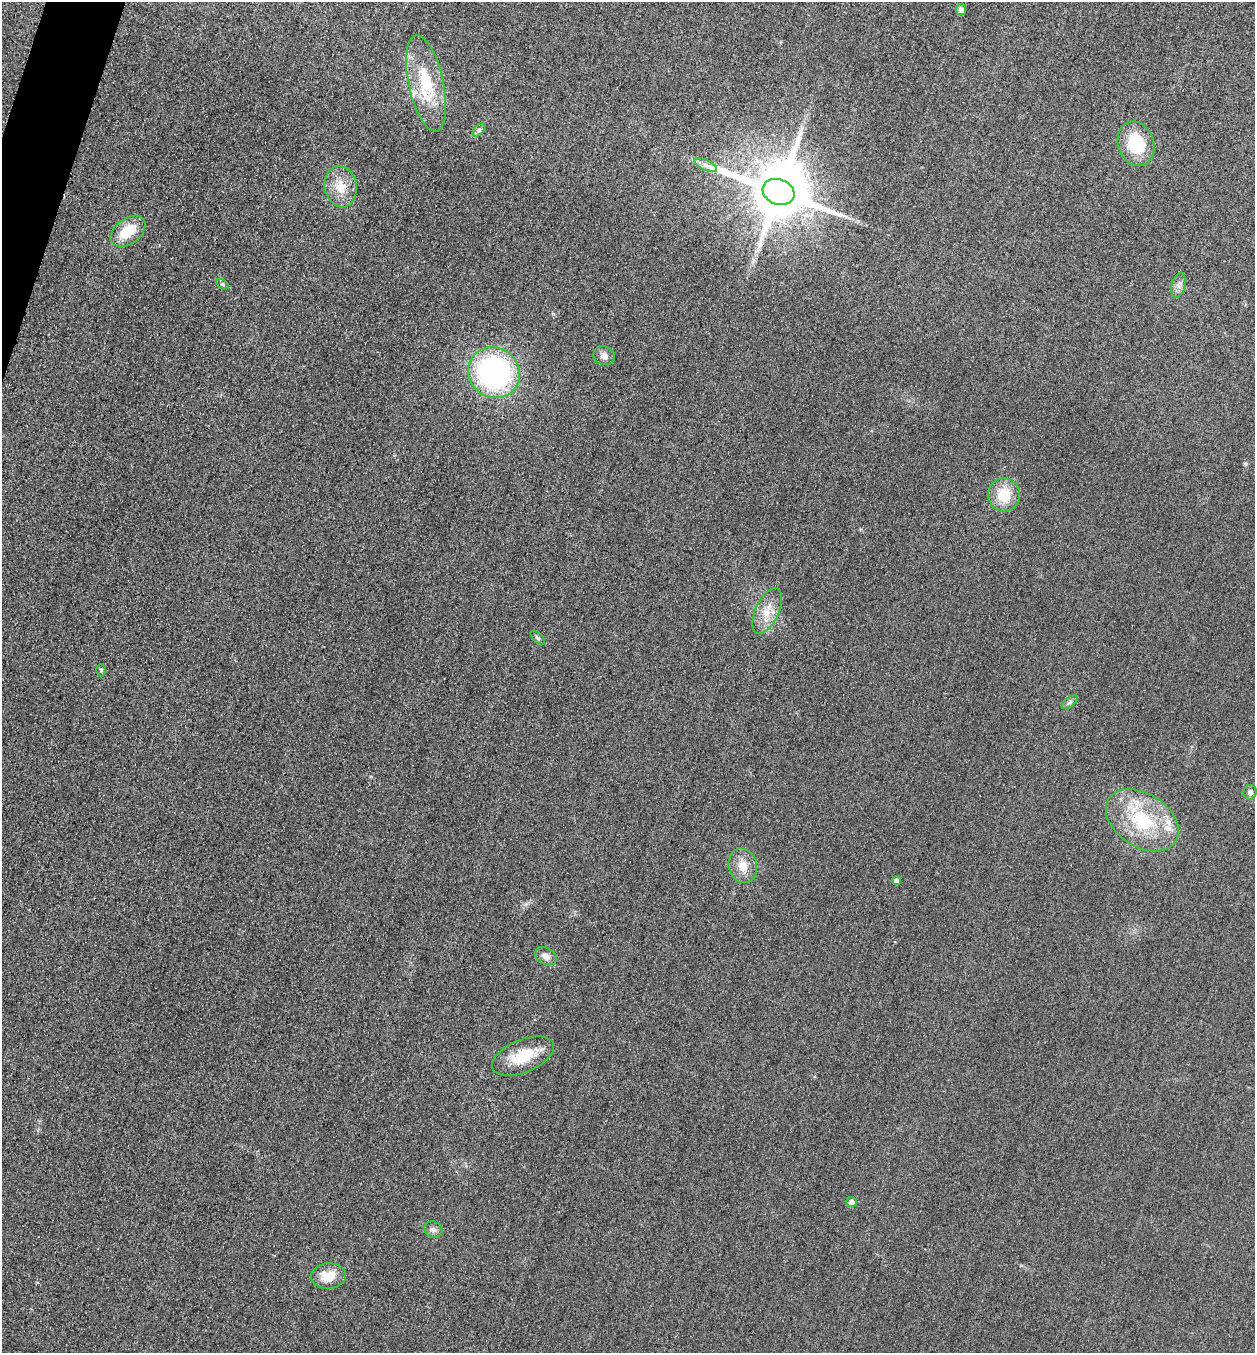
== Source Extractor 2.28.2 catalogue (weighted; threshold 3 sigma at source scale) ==
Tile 11 of 4 x 4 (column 3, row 3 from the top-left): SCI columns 2668-3920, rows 1374-2724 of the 5463 x 5449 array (HDU 1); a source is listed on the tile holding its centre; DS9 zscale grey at full resolution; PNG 1257 x 1355 px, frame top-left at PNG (2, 2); each listed source drawn as its Kron ellipse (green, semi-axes under 4 px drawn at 4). Shown black and unused: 1% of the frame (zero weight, under 3 of 4 exposures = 3% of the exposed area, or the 3 px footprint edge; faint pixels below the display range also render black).
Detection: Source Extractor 2.28.2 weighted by HDU 2 'WHT'; one run over the whole footprint, this tile lists its part. Background 0.0756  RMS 0.017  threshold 0.0756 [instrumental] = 3 sigma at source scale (4.5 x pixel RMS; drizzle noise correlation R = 1.50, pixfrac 1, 0.05/0.05 arcsec/px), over >= 5 px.
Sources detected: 29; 1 inside a brighter object's white glare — neither listed nor drawn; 2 inside a brighter listed object's ellipse — not listed separately; the other 26 listed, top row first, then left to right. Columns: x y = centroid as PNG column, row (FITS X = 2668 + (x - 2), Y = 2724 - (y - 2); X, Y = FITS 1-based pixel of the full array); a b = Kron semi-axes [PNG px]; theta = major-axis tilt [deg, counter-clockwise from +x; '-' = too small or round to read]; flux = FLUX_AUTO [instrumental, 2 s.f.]
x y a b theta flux
961 10 5 5 - 9
426 83 49 17 -78 92
479 130 8 4 46 3.8
1136 144 23 18 -70 74
706 165 12 5 -26 8.2
341 187 21 16 -80 34
778 192 16 12 -20 13000
128 231 19 12 37 43
222 284 7 4 -31 2.7
1178 285 12 7 76 8.9
604 356 11 9 -21 9.6
494 373 26 25 - 380
1004 495 16 16 - 47
767 611 25 11 65 30
538 638 9 4 -42 3.3
101 670 6 5 - 2.5
1070 702 9 4 36 4.3
1250 792 7 6 - 6.7
1142 820 40 26 -33 120
743 866 17 14 -76 24
896 881 4 4 - 7.4
546 956 11 8 -29 12
523 1056 33 16 23 60
852 1202 5 5 - 9.7
433 1230 9 7 -29 7
329 1276 17 12 5 33
Unlisted compact peaks at least as high as the median listed source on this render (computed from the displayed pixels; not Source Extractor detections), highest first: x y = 1246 464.